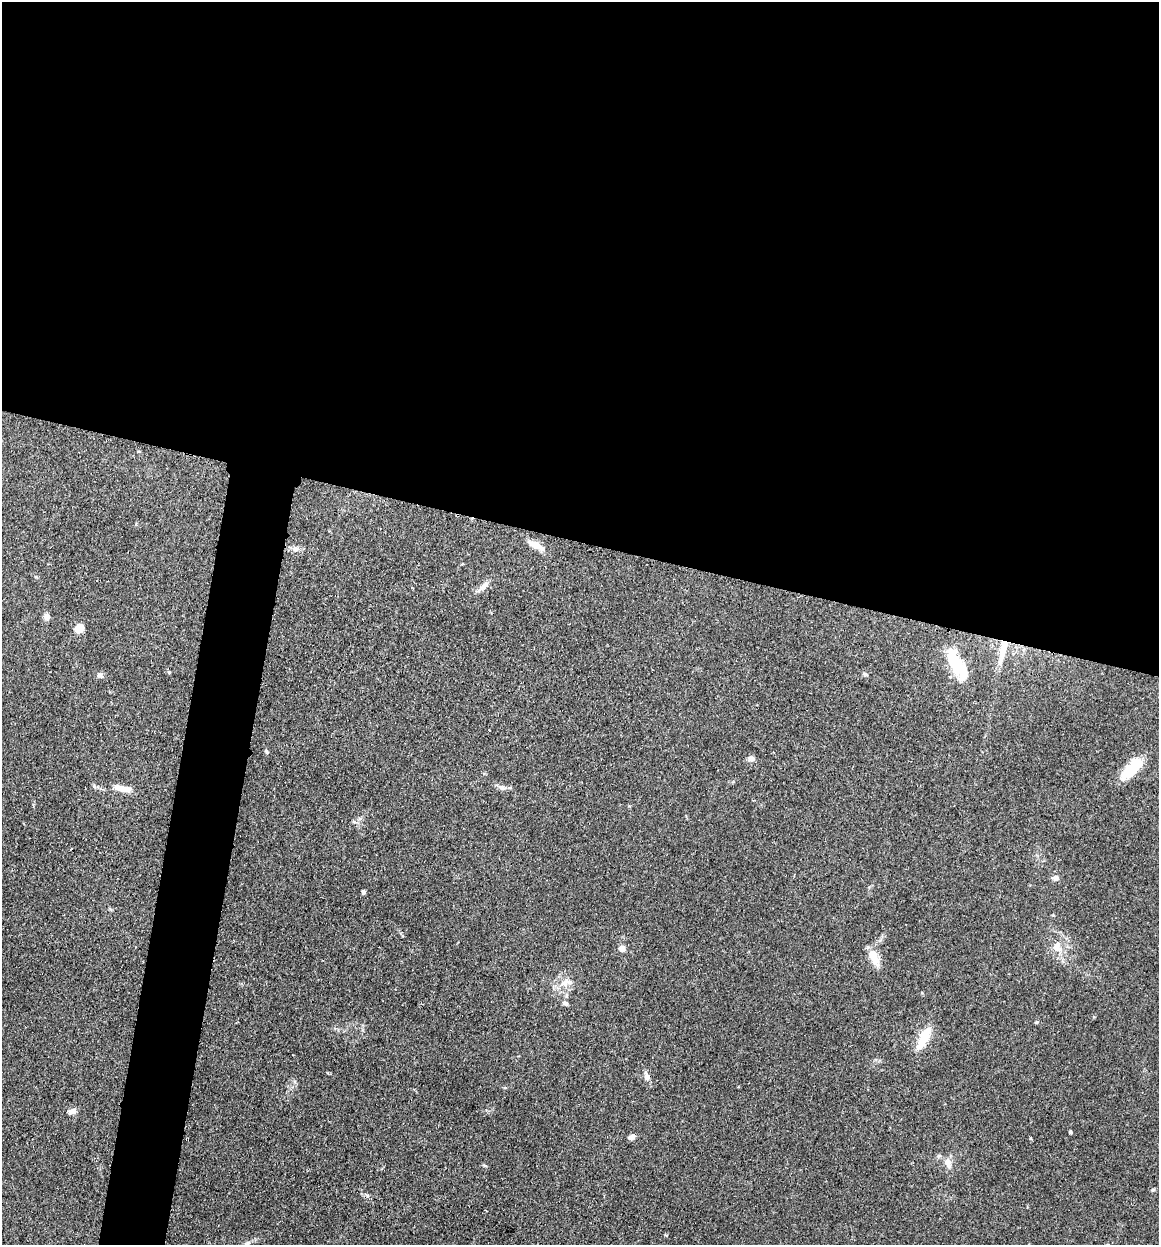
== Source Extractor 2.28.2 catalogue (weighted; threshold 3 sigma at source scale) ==
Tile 3 of 4 x 4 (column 3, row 1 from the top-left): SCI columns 2652-3808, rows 4523-5765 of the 6832 x 5775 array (HDU 1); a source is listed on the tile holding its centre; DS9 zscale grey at full resolution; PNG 1161 x 1247 px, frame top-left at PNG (2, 2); no overlay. Shown black and unused: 47% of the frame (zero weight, under 3 of 4 exposures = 2% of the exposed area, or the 3 px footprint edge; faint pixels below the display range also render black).
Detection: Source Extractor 2.28.2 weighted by HDU 2 'WHT'; one run over the whole footprint, this tile lists its part. Background 0.167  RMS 0.0077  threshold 0.0347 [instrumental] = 3 sigma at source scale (4.5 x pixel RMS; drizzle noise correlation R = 1.50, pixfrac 1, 0.05/0.05 arcsec/px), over >= 5 px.
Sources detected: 34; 5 inside a brighter object's white glare — not listed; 3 inside a brighter listed object's ellipse — not listed separately; the other 26 listed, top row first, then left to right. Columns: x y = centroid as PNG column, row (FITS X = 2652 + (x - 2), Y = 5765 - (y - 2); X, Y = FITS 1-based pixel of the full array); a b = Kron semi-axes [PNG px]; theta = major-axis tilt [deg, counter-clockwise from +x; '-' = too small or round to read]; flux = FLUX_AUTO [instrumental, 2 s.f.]
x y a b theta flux
536 545 23 7 -29 8.3
483 587 21 5 39 4.5
46 617 7 7 - 3.6
79 628 8 7 - 10
1003 649 32 7 78 14
956 667 28 17 -49 23
169 672 5 3 - 0.78
100 675 9 5 -22 2
266 751 6 3 -70 0.95
751 758 9 7 -4 2.6
1126 772 22 11 57 14
502 787 9 7 -14 3.1
126 789 15 7 -10 6.9
1055 878 7 7 - 2.6
363 892 5 4 - 1.7
622 948 7 6 - 4.6
1056 948 14 8 -39 6.4
874 957 22 9 -66 11
565 982 16 7 31 5.9
565 1003 7 5 -26 2.1
922 1042 26 11 58 13
647 1076 12 7 -73 3.7
72 1111 10 6 3 3.9
1071 1132 5 4 - 0.93
631 1137 7 5 28 3.5
948 1163 14 8 -70 5.5
Overlapping masked pixels (flux is a lower limit): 1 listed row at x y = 1003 649
Unlisted compact peaks at least as high as the median listed source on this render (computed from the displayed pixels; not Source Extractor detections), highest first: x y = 1037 1022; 367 1196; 485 1166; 865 674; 94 786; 1031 1138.